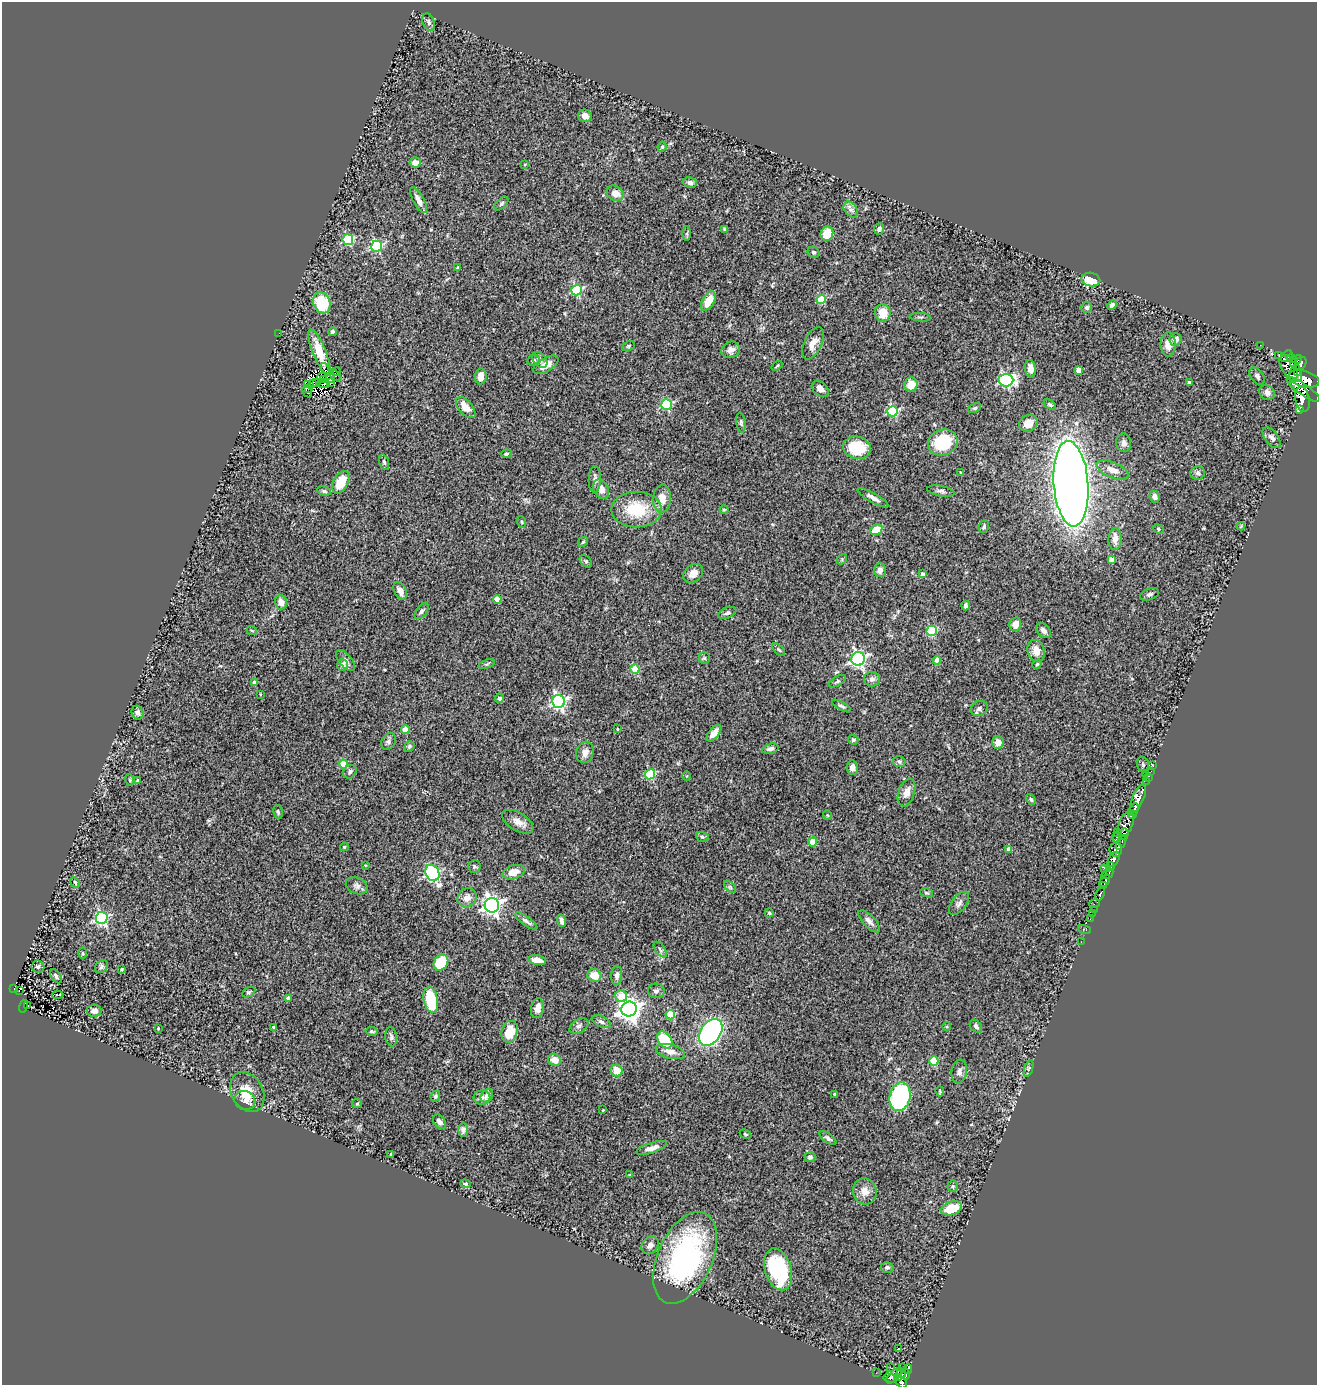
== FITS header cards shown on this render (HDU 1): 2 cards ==
NAXIS1  =                 1315
NAXIS2  =                 1383

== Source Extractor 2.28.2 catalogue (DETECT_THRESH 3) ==
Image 1315 x 1383 px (HDU 1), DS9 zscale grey, 1 PNG px = 1 image px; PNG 1319 x 1387 px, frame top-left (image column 1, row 1383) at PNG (2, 2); each listed source drawn as its Kron ellipse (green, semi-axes under 4 px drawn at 4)
Background 0.731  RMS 0.092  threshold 0.277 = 3 sigma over >= 5 px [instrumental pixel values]
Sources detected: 298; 6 with non-positive FLUX_AUTO (blend fragments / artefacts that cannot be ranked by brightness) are neither listed nor drawn; the other 292 listed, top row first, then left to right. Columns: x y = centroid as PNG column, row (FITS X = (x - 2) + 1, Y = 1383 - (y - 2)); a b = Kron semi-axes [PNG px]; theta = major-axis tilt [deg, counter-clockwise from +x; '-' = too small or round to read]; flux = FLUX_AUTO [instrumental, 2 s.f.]
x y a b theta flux
429 22 9 6 -69 15
585 116 7 6 - 33
662 147 5 4 - 7.3
415 162 5 5 - 37
525 164 4 2 - 5.1
690 183 7 5 -10 21
615 193 9 7 -32 58
418 200 14 5 -61 38
501 203 8 5 45 13
851 210 9 6 -51 23
725 229 4 3 - 8.5
879 229 6 5 - 14
687 233 7 4 90 10
827 234 7 6 - 120
348 240 5 5 - 520
377 246 5 5 - 650
813 252 6 5 - 13
458 268 3 3 - 12
1091 280 9 6 -11 130
576 290 5 5 - 550
821 299 4 4 - 230
708 301 10 6 60 97
322 303 11 8 -68 320
1112 305 5 4 - 20
1087 308 5 5 - 12
883 313 9 8 - 98
920 317 10 3 -4 11
332 332 4 4 - 20
279 333 2 2 - 39
1175 339 6 6 - 30
813 343 17 8 63 59
1168 344 12 7 88 57
1260 345 2 2 - 4
629 346 7 4 28 9
731 350 9 8 - 32
319 352 24 6 -68 74
1279 355 3 2 - 13
1287 356 7 4 43 290
1292 359 5 3 - 600
533 360 6 5 - 15
540 360 9 6 -52 21
1296 361 7 3 50 430
1300 363 7 5 54 210
546 365 14 7 30 65
777 366 6 3 37 6.9
325 368 6 2 -57 7.8
1291 368 15 8 -54 710
1030 369 9 5 -83 37
1078 370 4 4 - 53
337 372 4 2 - 13
1298 372 3 3 - 260
335 375 7 3 -43 25
1293 375 7 3 81 370
481 376 8 5 83 54
1257 376 10 6 -54 18
322 377 5 2 - 0.8
323 379 3 2 - 5
330 379 4 3 - 8.2
1304 379 16 8 -16 3600
1006 380 7 6 - 1000
1189 382 3 3 - 15
312 383 3 3 - 6.5
316 383 4 3 - 3.7
330 383 2 2 - 10
323 384 6 3 -1 4.6
911 384 7 6 - 88
307 385 4 2 - 7
309 389 4 2 - 16
820 389 10 6 -43 31
1304 390 20 5 -35 1100
307 392 6 2 -59 9.1
1267 393 8 7 - 26
1302 399 13 7 -80 2000
666 404 5 5 - 490
1050 404 7 4 -31 10
466 408 13 6 -48 80
975 408 7 4 26 9.5
1299 409 3 3 - 120
893 411 5 5 - 610
741 422 10 5 -81 13
1028 423 10 8 25 71
1272 438 12 6 -53 27
943 442 15 13 20 260
1124 443 9 7 -81 25
857 448 14 11 -13 210
506 454 5 4 - 8.7
384 462 8 5 -74 15
1113 470 17 7 -23 57
961 473 4 3 - 11
1198 473 7 6 - 15
595 479 13 6 89 27
341 482 12 7 61 130
1071 484 43 17 -85 9000
601 489 10 7 -63 53
324 491 7 4 -15 12
941 491 14 5 -10 20
1155 497 6 5 - 26
873 498 17 5 -30 36
662 499 14 9 86 72
636 510 25 18 0 260
724 510 4 4 - 6.8
522 522 6 3 -71 7
984 526 6 5 - 12
1241 526 4 3 - 5.6
1158 529 5 4 - 8.5
876 530 6 5 - 120
1115 539 11 6 88 53
583 542 6 4 46 8.9
842 559 6 4 49 7.8
1111 560 4 4 - 42
586 561 7 5 -50 11
880 570 7 6 - 36
693 573 11 8 44 47
923 574 4 4 - 21
400 591 9 6 -62 34
1149 594 10 5 21 18
497 599 4 4 - 93
281 602 7 6 - 49
966 605 5 3 - 17
422 611 9 5 52 16
727 613 10 5 22 16
1015 624 7 6 - 50
252 631 5 3 - 5.7
932 631 5 5 - 350
1043 631 9 6 -45 25
779 650 8 4 -45 9.6
1036 651 11 8 -74 65
704 658 6 5 - 9.6
858 659 7 6 - 1500
345 660 13 6 -50 31
937 660 4 4 - 56
487 664 8 3 18 8.8
1037 664 5 4 - 8.1
343 665 5 5 - 36
635 669 4 4 - 190
872 679 8 7 - 27
837 681 9 4 31 13
255 683 4 4 - 56
260 694 3 2 - 4.2
499 698 4 4 - 17
559 701 6 6 - 1500
841 706 10 4 -29 14
979 708 9 7 30 24
138 713 7 5 -64 20
405 729 4 4 - 73
617 729 4 2 - 4.7
714 733 10 5 50 45
853 740 5 4 - 13
389 741 9 6 62 21
998 743 6 6 - 49
409 746 6 4 50 9.7
770 749 8 5 14 17
585 752 11 8 73 48
899 762 6 5 - 13
343 764 4 4 - 140
1143 765 8 6 -76 13
1153 765 3 2 - 5.4
852 768 7 5 -84 30
1151 771 2 2 - 4
350 772 7 6 - 20
650 774 5 5 - 430
1145 774 3 2 - 19
687 776 5 3 - 5.3
1148 777 3 2 - 29
130 780 6 3 -71 6.8
138 780 3 3 - 17
1146 781 3 2 - 20
907 793 14 8 72 53
1031 799 6 4 -51 9.8
1138 799 15 5 67 1100
1134 810 6 4 65 730
278 812 7 4 -79 10
827 815 5 3 - 5.8
1132 815 4 3 - 440
518 822 17 9 -31 54
1126 824 13 7 67 620
1118 832 2 2 - 15
1124 834 6 4 88 400
702 837 6 5 - 9.4
1116 838 5 4 - 130
813 842 4 4 - 120
1121 842 8 3 62 140
344 847 4 3 - 8.6
1008 849 4 4 - 40
1116 849 7 6 - 650
1114 859 8 5 60 1700
365 865 4 3 - 4.5
1110 866 4 3 - 480
474 867 6 6 - 14
1104 868 3 3 - 110
514 872 11 7 17 76
432 873 8 6 -64 810
1107 874 7 4 34 610
1105 881 7 4 54 430
75 883 5 3 - 8.1
1104 885 3 2 - 440
357 886 11 8 -22 25
730 887 7 4 -45 11
927 893 7 4 -18 8.5
1100 894 7 3 67 150
467 898 10 9 - 45
959 903 13 7 51 25
1095 904 5 2 - 16
492 905 7 7 - 2900
1094 909 3 2 - 16
769 913 4 4 - 7.7
1092 914 2 2 - 3.4
102 918 6 6 - 1000
1090 919 2 2 - 4.6
526 921 13 4 -36 19
562 921 6 3 -81 20
869 921 14 6 -46 30
1085 929 7 3 -19 10
1081 942 2 2 - 9.3
660 950 9 5 -53 13
83 953 5 3 - 6.7
537 960 9 5 -10 38
441 963 8 6 54 230
38 966 6 6 - 16
101 967 7 5 47 15
121 969 3 2 - 6.2
594 975 7 6 - 82
56 976 8 4 -56 15
617 976 10 5 86 24
14 989 3 2 - 53
19 990 4 2 - 7.6
656 991 8 7 - 20
248 992 7 4 27 11
58 995 6 3 2 76
621 996 6 5 - 220
289 999 4 4 - 50
431 1000 13 7 -79 270
23 1006 6 3 75 110
27 1006 3 2 - 8.5
538 1008 10 6 79 39
629 1009 7 7 - 4600
94 1011 7 6 - 35
670 1014 5 4 - 260
601 1022 10 5 -26 18
579 1026 10 6 30 22
976 1026 7 5 -50 18
273 1027 3 2 - 5.9
947 1027 4 3 - 5.6
158 1028 3 2 - 5.8
372 1031 6 4 -10 9.5
510 1032 11 8 73 140
711 1032 15 10 55 1500
391 1037 9 6 -81 18
665 1040 9 6 -54 240
670 1051 15 7 -14 50
554 1060 7 6 - 61
934 1061 5 4 - 230
1028 1069 9 3 71 10
617 1071 6 5 - 96
959 1072 12 7 80 30
940 1091 5 3 - 6.8
247 1092 21 16 -61 130
835 1094 3 2 - 6.8
435 1096 5 4 - 13
487 1096 7 5 50 33
900 1097 14 10 76 710
482 1098 8 7 - 25
245 1100 10 9 - 43
357 1104 5 4 - 7.6
603 1110 3 2 - 5.3
439 1122 8 5 -54 26
463 1130 7 5 88 20
745 1134 6 3 -28 7.5
828 1138 10 4 -37 17
652 1148 16 5 18 38
391 1154 3 3 - 8.8
810 1157 5 5 - 15
630 1174 4 2 - 5
465 1184 5 4 - 7.7
953 1186 5 5 - 8.9
865 1191 13 11 -75 62
951 1208 11 6 18 150
650 1245 9 7 51 31
685 1258 49 27 66 1300
887 1267 6 5 - 14
778 1269 21 13 -73 540
899 1348 3 2 - 8.1
891 1368 3 2 - 11
903 1368 2 2 - 3.4
908 1369 5 3 - 180
876 1373 2 2 - 3.1
901 1374 4 3 - 85
905 1374 5 4 - 110
895 1375 10 5 44 330
898 1377 3 2 - 130
889 1378 6 3 -16 71
901 1382 7 4 -52 430
At the frame edge (FLAGS 8, measured only in part): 1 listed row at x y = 901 1382
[6 non-positive-flux detections neither listed nor drawn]